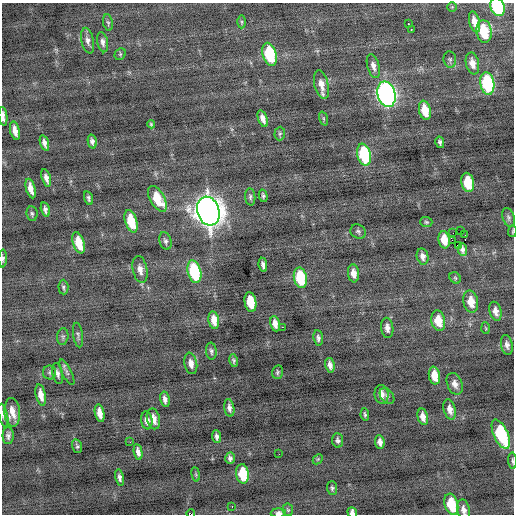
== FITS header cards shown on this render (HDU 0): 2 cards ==
NAXIS1  =                  512 / Axis length
NAXIS2  =                  512 / Axis length

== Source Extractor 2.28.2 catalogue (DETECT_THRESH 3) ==
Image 512 x 512 px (HDU 0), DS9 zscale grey, 1 PNG px = 1 image px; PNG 516 x 516 px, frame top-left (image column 1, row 512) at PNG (2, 3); each listed source drawn as its Kron ellipse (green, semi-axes under 4 px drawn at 4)
Background -0.182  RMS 0.79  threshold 2.38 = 3 sigma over >= 5 px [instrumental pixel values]
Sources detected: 121; all 121 listed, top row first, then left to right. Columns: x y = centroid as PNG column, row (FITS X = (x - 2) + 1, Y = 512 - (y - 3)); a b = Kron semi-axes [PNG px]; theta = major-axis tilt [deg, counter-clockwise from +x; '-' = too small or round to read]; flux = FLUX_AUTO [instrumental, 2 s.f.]
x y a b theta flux
452 7 5 5 - 60
498 7 9 7 -70 5600
242 22 6 4 -89 88
474 22 11 5 -75 470
108 23 8 5 -80 90
408 24 3 2 - 70
411 29 3 2 - 300
484 31 11 7 -83 1900
88 41 13 6 -78 260
103 42 10 5 -78 190
120 54 6 5 - 81
270 54 12 6 -74 3100
450 59 8 6 -82 120
472 63 11 6 -77 420
373 66 12 6 -74 300
487 83 11 7 -80 4400
321 85 14 7 -76 490
387 94 13 8 -75 21000
425 110 10 5 -77 1100
3 116 9 3 -84 250
323 118 7 3 -71 69
263 119 9 4 -71 280
151 124 4 4 - 62
15 131 9 4 -76 350
280 134 7 5 88 90
92 142 7 4 -78 180
440 142 6 4 -78 130
44 143 8 4 -72 220
364 155 11 6 -77 4300
46 178 9 4 -73 250
468 182 10 6 -79 1800
31 188 10 4 -75 480
263 196 6 4 -76 110
250 197 8 5 -85 120
89 198 7 4 -72 130
157 199 14 7 -60 1500
45 210 7 4 -77 180
208 211 15 11 -71 70000
32 214 7 5 -81 110
508 217 9 6 -71 130
131 221 11 6 -73 1500
426 222 6 5 - 90
358 231 8 6 -33 130
460 231 2 2 - 190
512 231 5 3 - 50
453 233 2 2 - 18
465 235 2 2 - 30
444 240 8 5 -80 850
453 240 3 2 - 68
165 241 9 6 -72 150
79 243 11 5 -72 1200
458 245 3 2 - 99
463 249 6 4 -82 180
423 256 8 6 -79 250
3 259 9 4 88 120
263 265 7 4 -82 190
140 269 14 7 -79 390
194 272 12 6 -76 4400
353 273 9 5 -83 420
300 278 10 6 -80 2700
455 278 6 5 - 79
63 287 7 5 -87 120
250 302 10 6 -79 1700
471 302 11 7 -79 810
495 311 10 5 -75 350
214 320 9 5 -80 520
438 321 10 7 -77 950
275 324 8 5 -79 340
282 327 2 2 - 480
387 328 10 6 -83 300
486 328 6 4 -87 63
78 335 12 4 -81 130
63 336 8 5 84 110
318 338 8 4 -84 150
507 345 10 5 -81 230
211 351 8 5 -84 130
233 361 7 4 -79 100
191 363 11 6 -80 380
330 365 7 4 -78 250
49 372 7 6 - 120
67 372 14 4 -64 150
277 372 7 5 76 100
57 373 11 5 -76 190
434 376 9 5 -79 830
455 384 11 7 -68 320
382 394 9 7 -82 360
41 395 11 5 -77 460
387 396 9 6 -52 130
165 399 8 4 -79 210
229 408 9 5 -81 230
450 409 10 6 -75 380
12 412 14 8 -87 610
100 413 9 4 -79 480
365 414 6 3 -80 98
3 415 12 4 -77 160
423 417 8 5 -77 370
153 419 10 6 -77 440
147 420 9 5 -81 300
501 434 16 7 -66 4400
8 436 8 5 -90 180
217 436 6 4 -84 170
338 440 7 5 -85 150
130 442 3 2 - 59
380 442 7 4 -81 250
77 446 7 5 -75 97
138 452 8 4 -80 270
279 454 2 2 - 100
230 458 5 4 - 150
318 459 6 4 45 67
512 461 8 3 -86 79
196 474 7 3 -81 74
243 474 10 6 -81 1900
120 478 8 4 -79 200
332 488 7 5 -88 110
451 504 11 6 -73 2000
232 506 2 2 - 160
288 510 6 5 - 82
464 510 10 6 -77 300
352 512 5 4 - 220
278 513 7 4 1 210
191 514 4 2 - 280
At the frame edge (FLAGS 8, measured only in part): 10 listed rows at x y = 498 7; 3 116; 512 231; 3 259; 3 415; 512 461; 464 510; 352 512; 278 513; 191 514